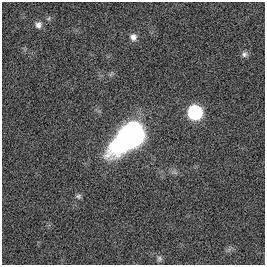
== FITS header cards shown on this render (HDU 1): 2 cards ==
NAXIS1  =                  263
NAXIS2  =                  263

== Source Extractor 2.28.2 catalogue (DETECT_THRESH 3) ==
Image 263 x 263 px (HDU 1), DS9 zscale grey, 1 PNG px = 1 image px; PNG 267 x 267 px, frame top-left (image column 1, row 263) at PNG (2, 2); no overlay
Background 5.29e-04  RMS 0.032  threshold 0.0955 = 3 sigma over >= 5 px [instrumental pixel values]
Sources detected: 8; all 8 listed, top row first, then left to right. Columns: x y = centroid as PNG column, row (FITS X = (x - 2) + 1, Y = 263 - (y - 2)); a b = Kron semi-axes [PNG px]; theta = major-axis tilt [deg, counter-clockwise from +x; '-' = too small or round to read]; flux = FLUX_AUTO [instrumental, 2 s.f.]
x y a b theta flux
38 25 9 9 - 11
133 37 9 8 - 12
244 54 9 8 - 7.5
111 74 8 4 45 3.8
195 112 9 9 - 200
128 138 36 18 41 540
78 196 7 6 - 5.4
159 259 8 7 - 6.2